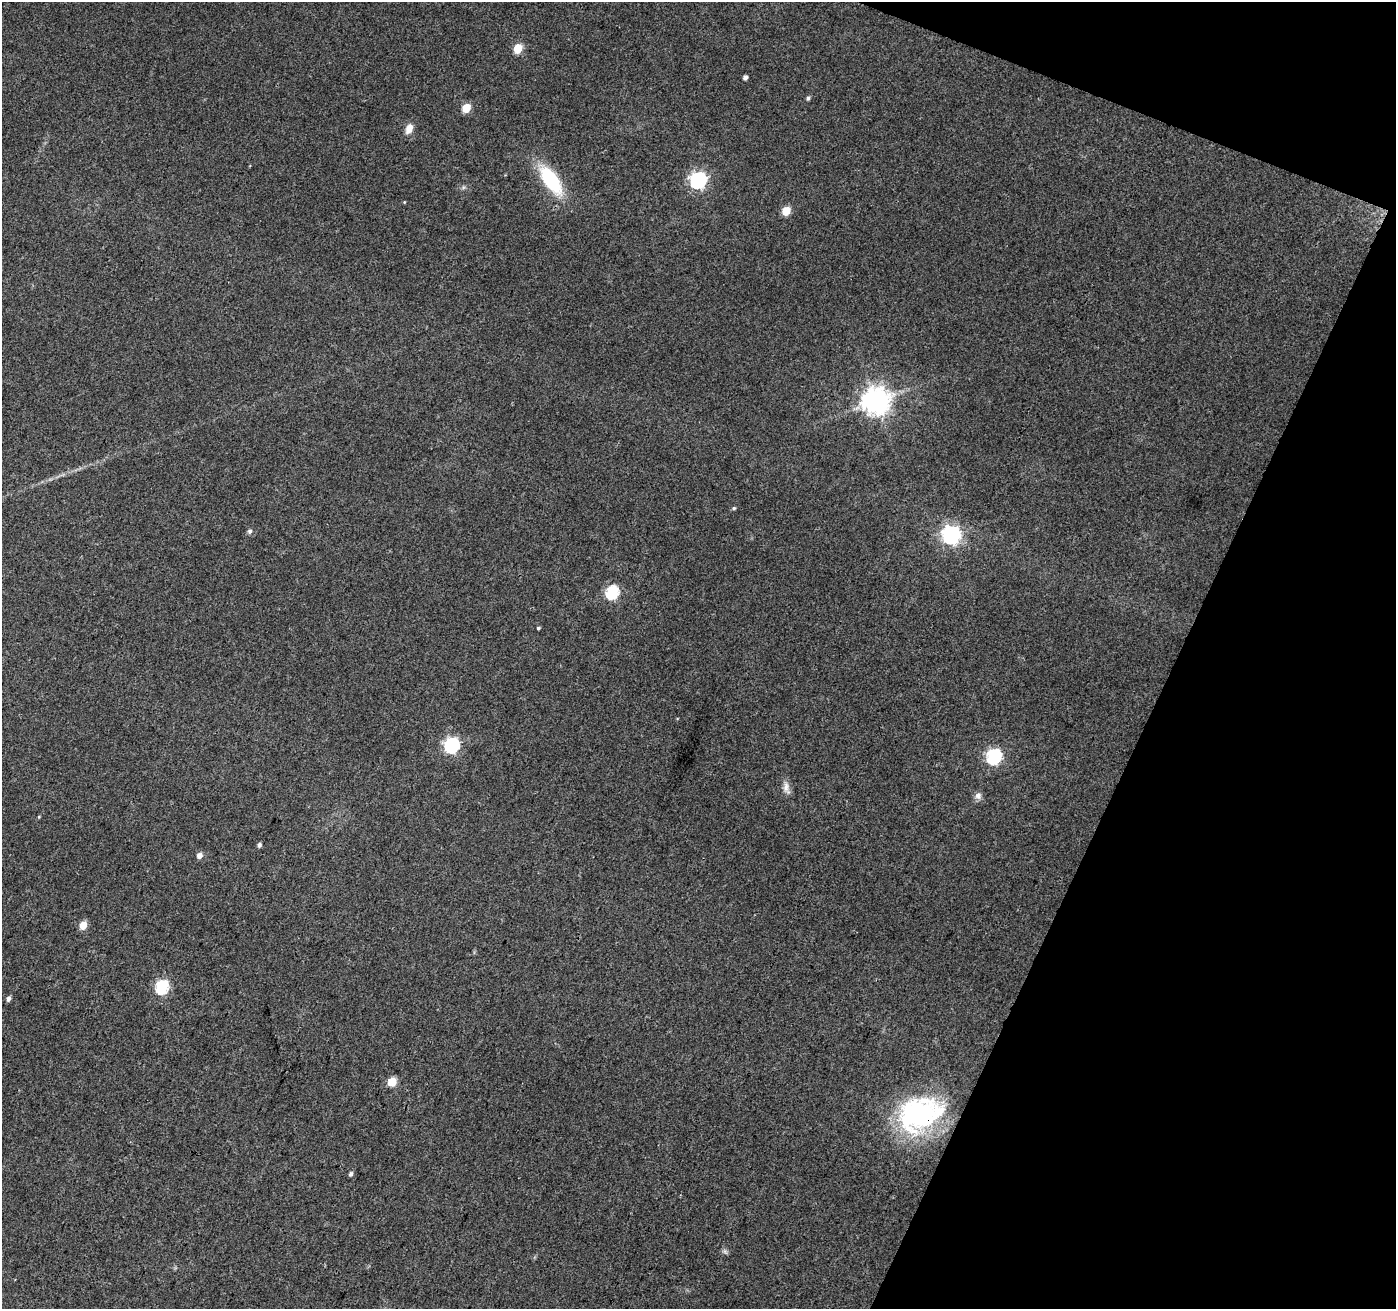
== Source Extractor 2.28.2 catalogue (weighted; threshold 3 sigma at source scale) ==
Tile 8 of 4 x 4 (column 4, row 2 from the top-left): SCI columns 4192-5585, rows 2890-4196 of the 5586 x 5714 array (HDU 1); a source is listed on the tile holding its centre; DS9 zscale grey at full resolution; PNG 1398 x 1311 px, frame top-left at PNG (2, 2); no overlay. Shown black and unused: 19% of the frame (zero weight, under 3 of 4 exposures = <1% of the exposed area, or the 3 px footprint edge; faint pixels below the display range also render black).
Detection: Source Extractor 2.28.2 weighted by HDU 2 'WHT'; one run over the whole footprint, this tile lists its part. Background 0.0372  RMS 0.004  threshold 0.0182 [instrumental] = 3 sigma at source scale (4.5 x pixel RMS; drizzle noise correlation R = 1.50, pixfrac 1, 0.0396/0.0396 arcsec/px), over >= 5 px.
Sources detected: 29; all 29 listed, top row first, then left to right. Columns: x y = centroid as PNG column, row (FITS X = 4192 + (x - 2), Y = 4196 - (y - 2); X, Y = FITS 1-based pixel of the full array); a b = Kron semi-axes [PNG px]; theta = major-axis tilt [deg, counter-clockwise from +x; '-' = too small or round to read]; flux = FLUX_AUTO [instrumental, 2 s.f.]
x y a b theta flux
518 48 6 5 - 16
745 77 4 4 - 1.5
808 98 5 4 - 0.86
466 108 6 5 - 12
409 128 11 7 65 3.9
551 180 28 13 -55 31
698 180 7 7 - 120
404 202 3 3 - 0.31
786 211 6 5 - 11
875 401 9 8 - 510
734 508 5 4 - 0.62
250 531 6 6 - 1
951 535 8 7 - 170
612 592 7 6 - 54
538 628 4 3 - 0.54
452 745 7 6 - 92
993 756 7 6 - 80
786 788 19 8 -79 2.8
978 796 10 8 74 1.9
39 817 4 3 - 0.35
259 845 4 4 - 1.1
199 856 6 5 - 2.2
83 925 5 5 - 7.8
162 987 7 6 - 59
9 998 5 4 - 1.5
392 1082 5 5 - 15
920 1114 53 38 21 68
351 1174 6 5 - 0.96
725 1252 8 5 -56 0.91
Overlapping masked pixels (flux is a lower limit): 1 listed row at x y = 920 1114